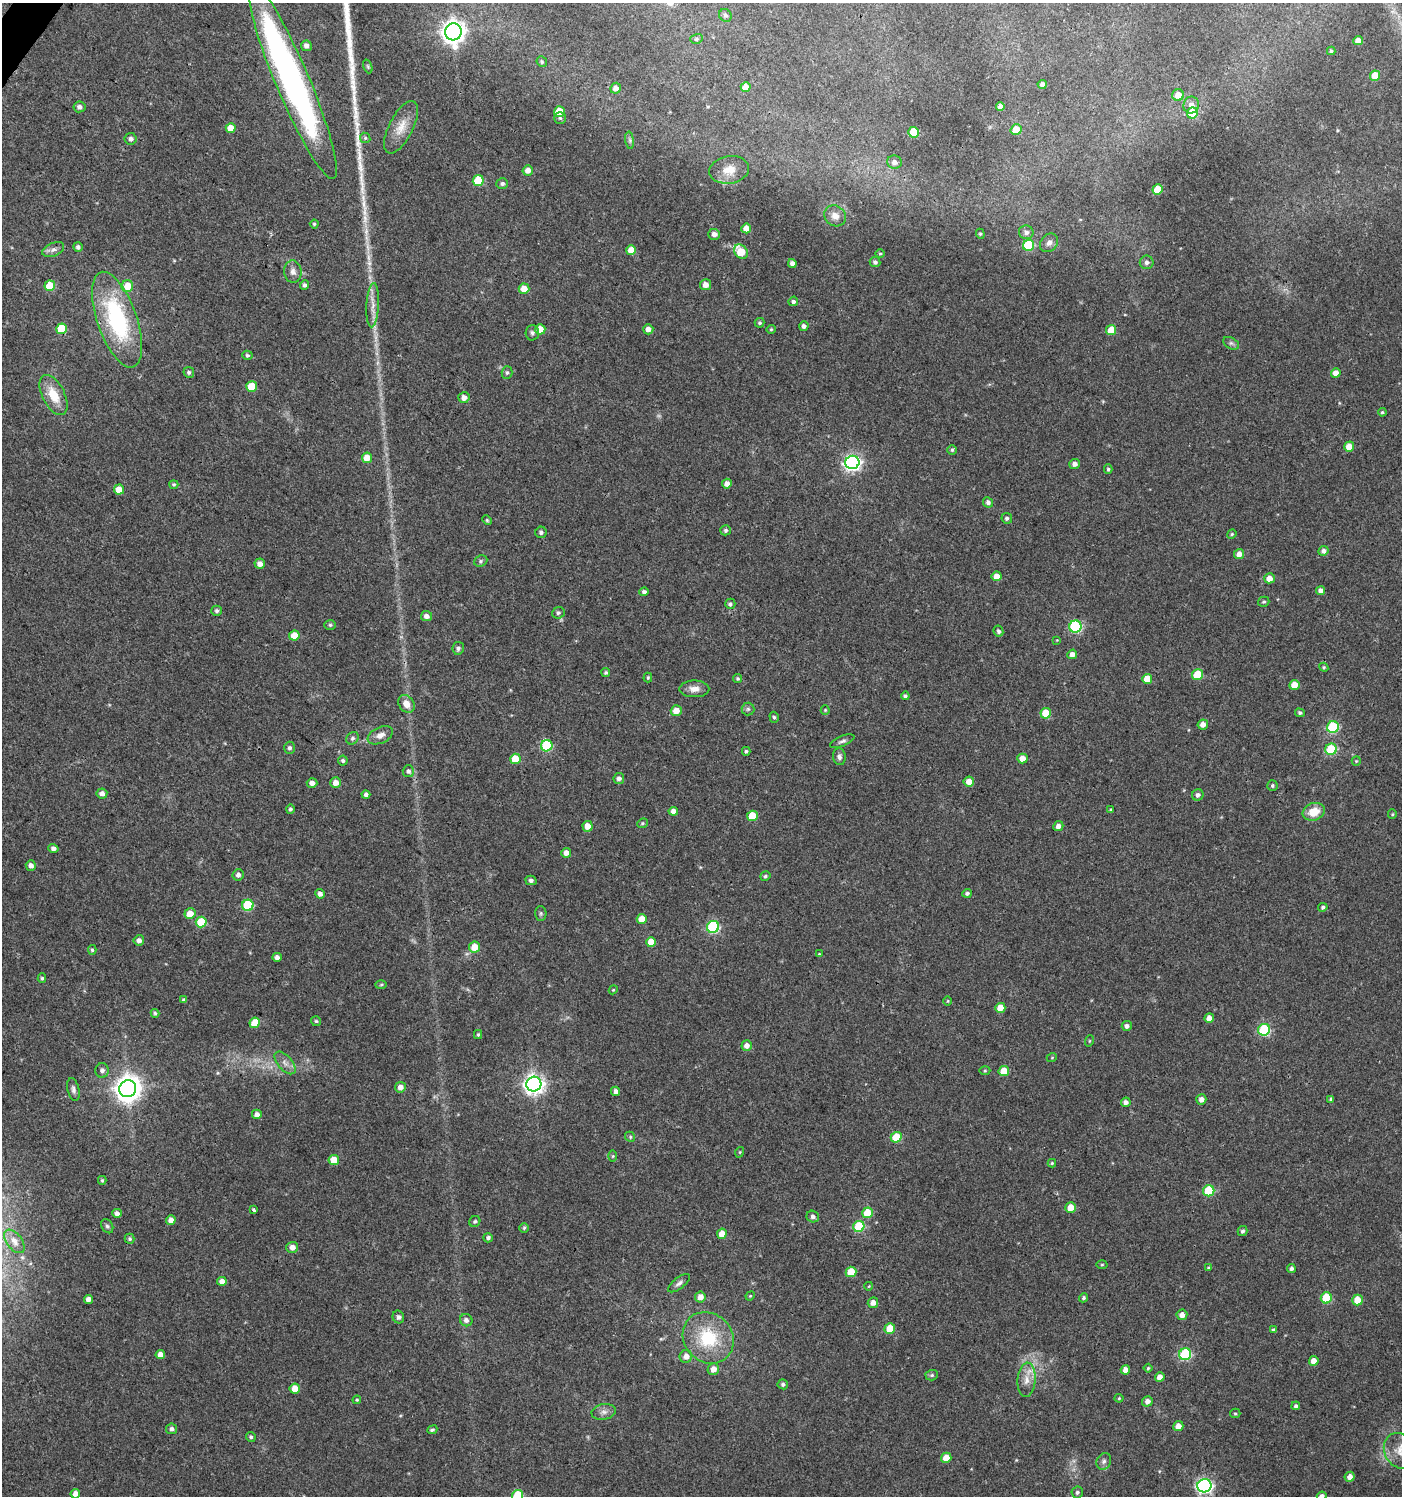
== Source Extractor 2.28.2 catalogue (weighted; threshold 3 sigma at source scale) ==
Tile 11 of 4 x 4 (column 3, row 3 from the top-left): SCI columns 2974-4373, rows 1500-2993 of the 6014 x 5981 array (HDU 1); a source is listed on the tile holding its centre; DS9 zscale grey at full resolution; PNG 1404 x 1498 px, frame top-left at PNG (2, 3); each listed source drawn as its Kron ellipse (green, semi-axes under 4 px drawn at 4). Shown black and unused: <1% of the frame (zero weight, under 3 of 4 exposures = <1% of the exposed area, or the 3 px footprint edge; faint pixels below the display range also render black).
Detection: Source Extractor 2.28.2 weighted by HDU 2 'WHT'; one run over the whole footprint, this tile lists its part. Background 0.0243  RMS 0.0041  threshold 0.0183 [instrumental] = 3 sigma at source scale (4.5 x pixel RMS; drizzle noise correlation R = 1.50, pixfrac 1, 0.0396/0.0396 arcsec/px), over >= 5 px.
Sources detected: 286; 2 too faint to see at this stretch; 1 inside a brighter object's white glare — neither listed nor drawn; the other 283 listed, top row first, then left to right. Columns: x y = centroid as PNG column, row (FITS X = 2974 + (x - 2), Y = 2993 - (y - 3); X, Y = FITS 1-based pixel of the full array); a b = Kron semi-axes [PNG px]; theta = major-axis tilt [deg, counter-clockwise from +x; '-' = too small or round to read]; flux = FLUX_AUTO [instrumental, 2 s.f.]
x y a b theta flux
725 15 7 6 - 0.94
453 32 8 8 - 330
696 39 6 5 - 0.75
1358 41 5 4 - 3.3
306 46 5 5 - 1.7
1331 51 4 4 - 0.56
542 62 5 5 - 0.66
368 66 7 4 -71 0.59
1375 76 5 5 - 6.9
292 81 106 17 -67 160
1042 84 4 4 - 1.4
746 87 5 5 - 3.7
616 88 5 5 - 2.6
1178 95 6 5 - 4.3
1191 105 8 7 - 2.5
79 107 6 5 - 1.6
1000 107 4 4 - 1.8
559 111 5 5 - 7.9
1192 113 5 5 - 15
560 118 6 6 - 0.83
401 127 28 12 63 6.7
231 128 5 5 - 4.9
1016 130 5 5 - 7
913 132 5 5 - 13
365 138 5 5 - 0.6
131 139 6 5 - 1.4
630 140 9 4 -82 0.9
894 162 7 6 - 2
528 170 5 5 - 2.9
729 170 20 13 9 6
478 180 5 5 - 15
502 184 6 5 - 0.96
1157 189 5 5 - 12
835 216 11 10 - 3
314 224 4 4 - 0.53
746 228 5 4 - 4.5
1026 232 7 7 - 1.6
714 234 6 5 - 2.1
980 234 5 4 - 0.57
1049 243 10 8 48 1.9
1029 245 6 5 - 25
78 247 5 4 - 1.1
53 250 11 6 23 1.9
631 250 5 5 - 5
741 252 8 6 -49 10
880 253 5 3 - 0.35
875 262 5 5 - 1.1
1147 262 7 6 - 1.3
792 263 4 4 - 1.6
293 272 11 8 -84 2.3
305 285 4 4 - 1
706 285 6 5 - 2.8
50 286 5 5 - 12
127 286 6 5 - 7.1
524 289 5 5 - 4.7
793 301 5 4 - 0.94
373 305 22 6 87 3.7
117 320 50 20 -71 50
760 323 5 5 - 0.65
804 326 5 4 - 1.3
61 329 5 5 - 13
540 329 5 5 - 4.9
648 329 5 5 - 2.2
771 329 4 4 - 0.46
1111 330 5 5 - 8
532 333 8 6 87 1.1
1231 343 8 5 -29 1
247 355 5 4 - 0.67
189 372 5 5 - 0.87
507 373 6 5 - 0.84
1336 373 5 4 - 2.9
252 386 5 5 - 11
53 395 22 11 -63 8.9
464 398 5 5 - 2.3
1382 412 4 3 - 0.51
1349 447 5 5 - 5.5
952 450 5 5 - 0.55
367 458 5 5 - 5.2
852 462 7 6 - 130
1075 464 5 5 - 1.7
1108 469 5 4 - 0.64
174 484 4 4 - 0.66
727 484 5 4 - 2.4
119 490 5 5 - 5.2
988 502 5 5 - 1.2
1007 518 5 5 - 0.92
487 520 5 4 - 0.53
726 530 5 5 - 0.79
541 532 6 5 - 1
1232 534 5 4 - 0.45
1323 551 5 4 - 1.4
1239 554 5 5 - 3
481 561 7 5 23 0.79
260 564 5 5 - 2.4
996 576 5 5 - 3.4
1269 578 5 5 - 4.1
1321 591 4 4 - 1.9
644 592 4 4 - 1.1
1264 602 6 5 - 0.61
730 604 5 5 - 0.86
217 611 5 5 - 0.89
558 613 6 5 - 0.81
426 616 5 5 - 1.8
330 625 6 5 - 0.68
1075 626 6 6 - 41
998 631 5 4 - 0.86
294 636 5 5 - 6.9
1057 640 3 3 - 0.26
458 648 6 6 - 1.1
1072 654 5 4 - 2.4
1324 667 4 4 - 0.46
606 673 4 4 - 0.69
1197 675 5 5 - 13
648 678 5 3 - 0.47
738 678 4 4 - 0.6
1147 679 5 5 - 5.2
1294 685 5 5 - 5.2
694 689 15 8 0 2.9
905 696 4 4 - 0.85
406 704 9 7 -52 4.1
748 709 6 6 - 0.89
825 710 4 4 - 0.4
676 711 5 5 - 4.3
1046 713 5 5 - 9.3
1300 713 5 4 - 0.73
774 717 5 4 - 0.72
1203 724 5 5 - 2.6
1333 727 6 5 - 32
380 735 13 8 24 3
352 738 7 5 45 0.92
842 741 13 5 22 1.3
547 746 6 5 - 29
290 748 6 5 - 1
1331 749 6 5 - 24
746 751 4 4 - 0.58
839 757 8 6 -83 1.3
1022 758 5 5 - 3.4
515 759 5 5 - 7.4
343 761 5 5 - 0.84
1356 761 5 4 - 0.44
408 771 6 5 - 1.1
619 779 5 5 - 1.4
969 782 5 5 - 3.1
312 783 5 5 - 2.1
336 783 5 5 - 3.2
1272 785 5 5 - 0.64
102 793 5 5 - 1.8
366 795 4 4 - 1.3
1198 795 6 5 - 1.3
290 809 4 4 - 0.78
1111 810 4 3 - 0.47
673 811 5 4 - 2
1314 812 11 8 20 6.9
1392 814 5 4 - 0.45
752 816 5 5 - 11
642 823 5 4 - 0.56
588 826 5 5 - 3.9
1058 826 5 5 - 2
53 848 5 4 - 1.4
566 853 5 5 - 2.6
31 866 5 5 - 1.9
238 875 6 5 - 1.5
765 876 5 4 - 0.75
531 880 5 4 - 1.1
967 893 5 4 - 0.97
320 894 5 4 - 1.8
248 905 6 5 - 26
1323 907 5 4 - 0.74
190 913 6 5 - 4.5
541 913 7 5 -90 0.86
642 919 5 5 - 5.3
201 922 5 5 - 12
713 927 6 6 - 43
139 940 5 5 - 1.6
651 942 5 5 - 6.2
475 947 5 5 - 6.4
92 950 5 4 - 0.58
819 954 4 3 - 0.33
277 957 5 4 - 1.6
42 978 5 4 - 0.61
381 985 6 4 2 0.54
613 990 4 3 - 0.38
184 1000 4 4 - 0.63
948 1001 5 3 - 0.36
1000 1008 5 5 - 5.5
155 1013 4 4 - 0.7
1209 1018 5 4 - 3.2
316 1021 5 5 - 0.63
255 1023 5 5 - 8.6
1127 1026 5 5 - 1.3
1264 1030 6 6 - 33
478 1035 4 4 - 0.55
1089 1041 6 3 71 0.4
747 1045 5 5 - 2.4
1052 1057 5 3 - 0.35
285 1063 14 7 -49 2.5
102 1070 7 6 - 1.4
985 1071 5 3 - 0.43
1004 1071 5 5 - 7.5
534 1084 7 7 - 230
400 1087 5 5 - 2.3
73 1089 12 6 -76 1.5
128 1089 8 8 - 470
616 1091 5 4 - 1.6
1201 1099 5 5 - 2.1
1331 1099 4 3 - 0.78
1126 1102 5 4 - 1.7
257 1114 5 5 - 2.1
630 1137 5 4 - 0.55
896 1137 5 5 - 13
740 1152 5 3 - 0.36
613 1156 5 3 - 0.45
334 1160 5 5 - 6.8
1052 1163 4 4 - 0.49
102 1180 4 3 - 0.53
1209 1191 6 5 - 21
1071 1208 5 5 - 5.5
254 1210 3 3 - 1
117 1213 5 4 - 1.4
867 1213 5 5 - 9
813 1217 6 5 - 1.4
171 1220 5 4 - 2.4
475 1221 6 5 - 0.82
107 1226 7 5 -61 0.93
859 1226 6 5 - 21
524 1228 5 5 - 0.59
1242 1231 5 5 - 0.92
722 1234 5 5 - 5.2
488 1238 4 4 - 0.98
130 1239 5 5 - 0.67
14 1241 13 7 -53 2.2
292 1247 6 5 - 2.9
1102 1265 5 3 - 0.42
1208 1268 4 3 - 0.4
1291 1268 4 4 - 0.97
851 1272 5 5 - 9.4
222 1281 5 4 - 2.2
679 1283 13 5 38 1.5
869 1286 4 3 - 0.29
750 1296 5 4 - 0.43
700 1297 5 5 - 2.9
1083 1298 5 4 - 0.69
1326 1298 5 5 - 18
88 1299 4 4 - 2.3
1357 1300 5 5 - 6.4
873 1303 5 5 - 2.4
1182 1315 5 5 - 2.4
398 1317 6 5 - 1.3
466 1320 6 6 - 1.5
890 1329 5 5 - 10
1273 1330 4 4 - 0.75
708 1338 27 24 -47 23
160 1354 4 4 - 2.5
1185 1354 6 6 - 37
686 1356 6 6 - 2.9
1314 1361 5 4 - 3.6
1148 1368 4 4 - 0.49
713 1369 6 5 - 3
1125 1370 5 4 - 3
932 1375 6 5 - 0.73
1160 1377 5 4 - 2.6
1026 1380 17 9 85 4.1
783 1384 5 5 - 0.87
295 1389 5 5 - 6.5
1119 1398 4 4 - 0.43
357 1400 4 3 - 0.42
1147 1401 5 5 - 2
1296 1406 4 4 - 0.8
604 1412 12 8 10 2.2
1235 1413 5 4 - 0.62
1178 1426 5 5 - 3.4
172 1429 5 5 - 1.2
432 1430 5 4 - 0.74
251 1437 5 4 - 0.71
1400 1451 18 15 -60 8.4
946 1458 5 5 - 4.6
1104 1461 9 7 64 1.4
1350 1477 5 5 - 2.5
1204 1486 7 6 - 110
1077 1492 6 5 - 1
75 1494 5 4 - 2.4
518 1495 6 5 - 22
1322 1496 5 4 - 1.6
Overlapping masked pixels (flux is a lower limit): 1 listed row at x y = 292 81
Isophote crosses this tile's border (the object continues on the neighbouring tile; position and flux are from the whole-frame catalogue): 4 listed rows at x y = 292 81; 1400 1451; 518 1495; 1322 1496